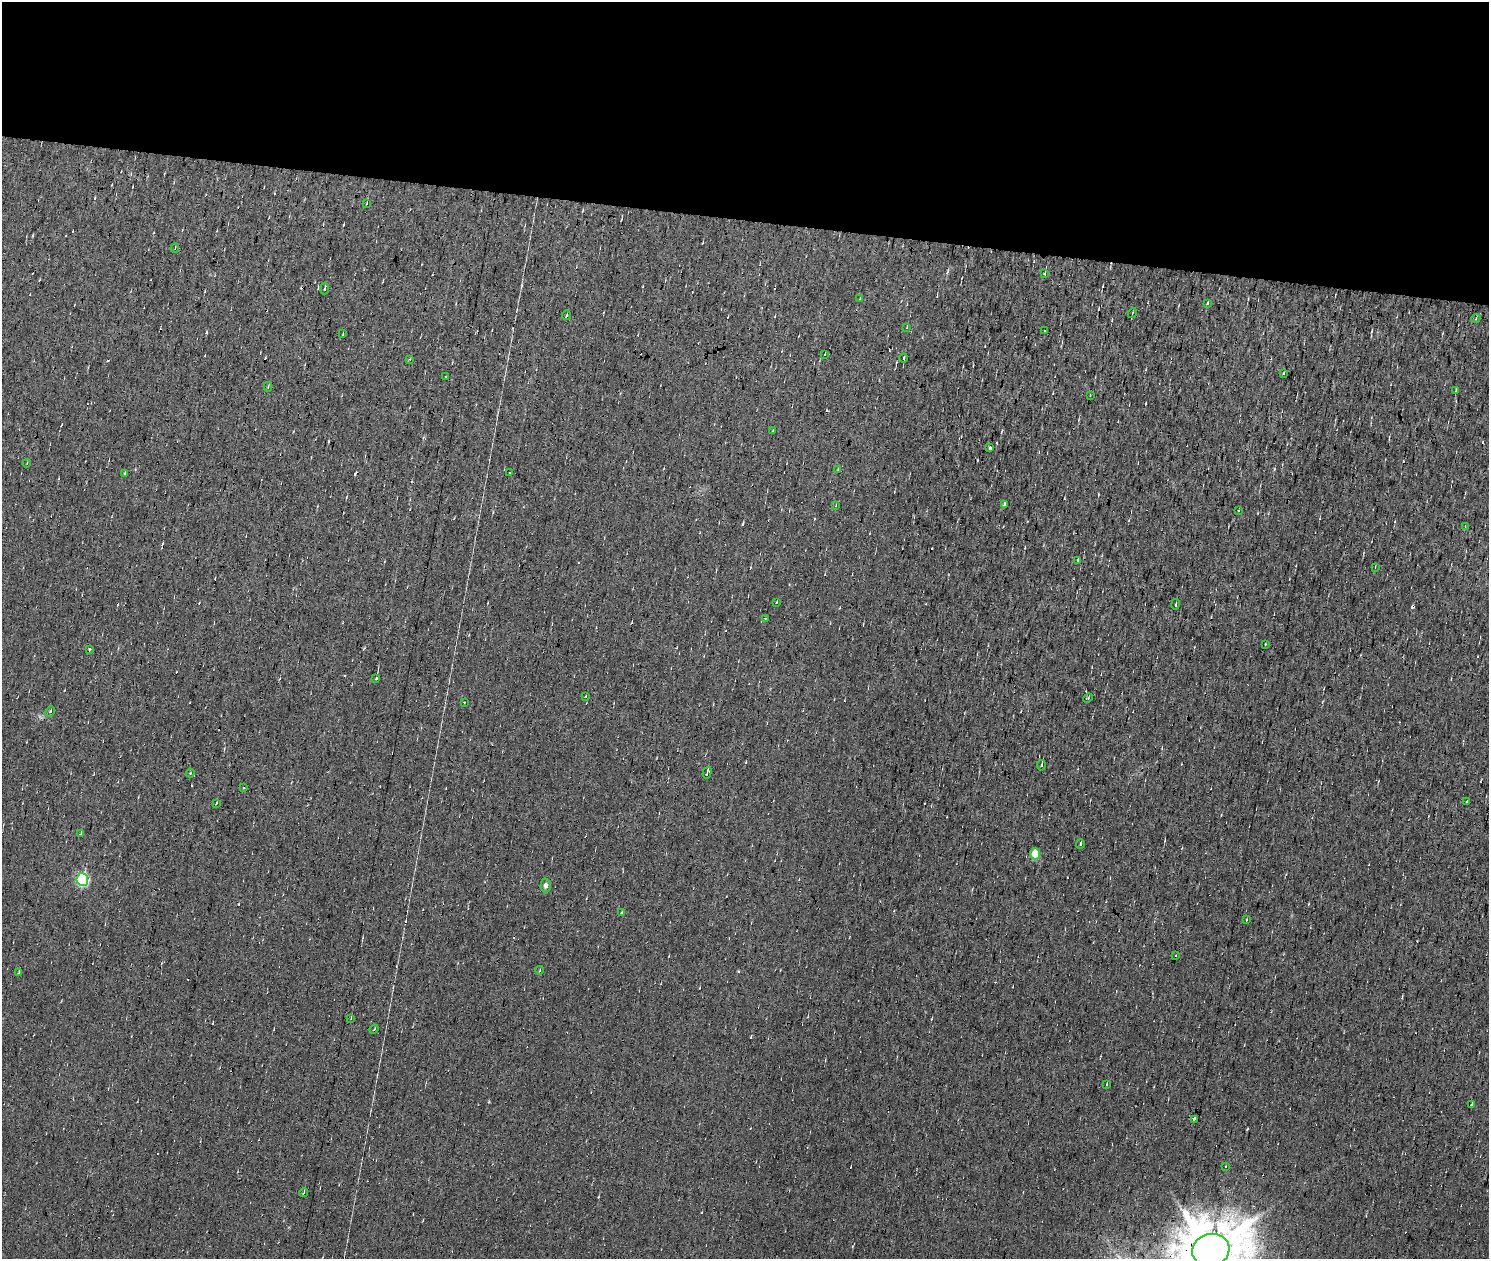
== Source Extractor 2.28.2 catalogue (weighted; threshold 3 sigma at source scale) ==
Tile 2 of 3 x 2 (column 2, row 1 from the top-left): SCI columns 1489-2975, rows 1479-2735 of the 4463 x 2985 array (HDU 1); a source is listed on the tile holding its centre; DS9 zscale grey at full resolution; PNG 1491 x 1261 px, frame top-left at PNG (2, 2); each listed source drawn as its Kron ellipse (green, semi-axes under 4 px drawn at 4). Shown black and unused: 18% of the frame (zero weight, under 7 of 13 exposures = <1% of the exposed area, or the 3 px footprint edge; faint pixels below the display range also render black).
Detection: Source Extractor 2.28.2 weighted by HDU 2 'WHT'; one run over the whole footprint, this tile lists its part. Background 0.0132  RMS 0.0057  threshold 0.0234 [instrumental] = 3 sigma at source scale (4.09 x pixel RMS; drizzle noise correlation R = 1.36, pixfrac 0.8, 0.0396/0.0396 arcsec/px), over >= 5 px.
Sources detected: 89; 23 cosmic-ray / hot-pixel residue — neither listed nor drawn; the other 66 listed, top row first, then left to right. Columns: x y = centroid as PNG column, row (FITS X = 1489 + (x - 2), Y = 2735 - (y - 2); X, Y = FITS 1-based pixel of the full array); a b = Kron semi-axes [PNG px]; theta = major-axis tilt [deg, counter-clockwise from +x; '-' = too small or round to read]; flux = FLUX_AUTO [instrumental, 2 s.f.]
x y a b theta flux
367 203 3 2 - 0.34
175 248 4 3 - 0.42
1045 274 3 3 - 1.7
325 288 6 3 83 0.9
860 299 3 3 - 0.42
1207 303 4 2 - 0.85
1132 313 5 3 - 0.56
566 315 4 3 - 0.63
1476 318 4 3 - 0.52
907 327 3 3 - 0.45
1045 330 3 2 - 0.65
343 334 3 2 - 0.7
825 354 3 2 - 0.32
903 358 4 3 - 0.59
410 359 4 4 - 0.59
1283 373 3 2 - 0.56
446 376 3 3 - 1
268 387 5 3 - 0.58
1456 390 4 2 - 0.41
1090 395 2 2 - 0.34
773 431 3 2 - 0.4
990 447 3 3 - 4.9
27 463 4 2 - 0.4
838 469 4 2 - 0.43
509 472 2 2 - 0.87
124 473 3 3 - 0.41
836 505 3 2 - 0.65
1004 505 4 3 - 21
1239 511 3 3 - 11
1465 527 3 3 - 0.37
1077 560 3 3 - 0.59
1375 567 4 3 - 0.41
777 602 3 2 - 0.37
1175 604 5 2 - 0.73
765 618 3 2 - 0.68
1265 644 3 2 - 0.41
89 649 3 3 - 3.5
376 679 3 3 - 2.2
585 697 3 2 - 0.32
1088 698 5 4 - 0.67
464 702 2 2 - 0.35
50 711 5 4 - 0.87
1041 765 5 3 - 0.98
190 773 4 4 - 0.51
707 773 6 3 74 1.3
244 788 3 3 - 0.51
1467 802 4 3 - 5.1
216 803 4 3 - 0.44
81 834 3 3 - 0.72
1080 844 4 2 - 1.2
1035 854 6 5 - 8.8
82 880 6 6 - 60
546 885 7 5 87 1.8
621 913 3 3 - 0.85
1246 920 4 2 - 0.37
1176 955 2 2 - 0.45
540 970 4 3 - 0.37
19 972 3 2 - 0.45
351 1018 3 3 - 0.46
374 1029 5 3 - 0.46
1107 1084 3 2 - 0.38
1472 1104 4 3 - 58
1194 1119 4 3 - 51
1226 1166 2 2 - 0.63
304 1192 4 3 - 0.69
1211 1250 19 16 16 4100
Overlapping masked pixels (flux is a lower limit): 1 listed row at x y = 1211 1250
Isophote crosses this tile's border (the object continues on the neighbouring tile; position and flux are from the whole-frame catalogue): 1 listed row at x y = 1211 1250
Unlisted compact peaks at least as high as the median listed source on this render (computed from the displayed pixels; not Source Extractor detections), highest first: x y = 355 474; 206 332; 489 1102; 1274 469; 598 1197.